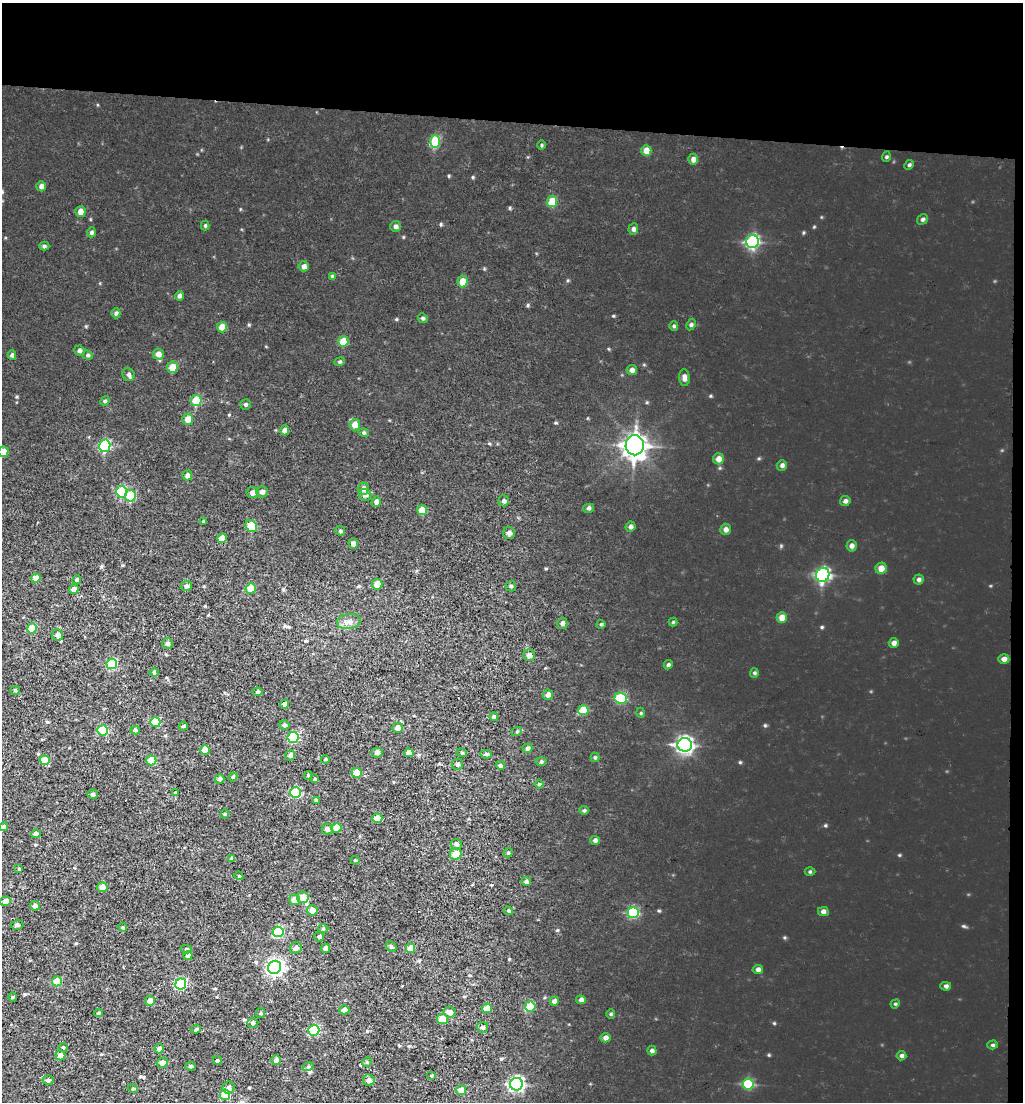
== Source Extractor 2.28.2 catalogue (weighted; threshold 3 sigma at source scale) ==
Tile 2 of 2 x 2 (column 2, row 1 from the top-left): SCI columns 2819-3839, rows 2469-3568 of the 4785 x 4449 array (HDU 1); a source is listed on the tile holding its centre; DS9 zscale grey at full resolution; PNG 1025 x 1104 px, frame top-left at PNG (2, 3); each listed source drawn as its Kron ellipse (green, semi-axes under 4 px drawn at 4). Shown black and unused: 12% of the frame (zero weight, under 3 of 5 exposures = <1% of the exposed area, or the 3 px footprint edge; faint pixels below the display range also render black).
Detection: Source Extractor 2.28.2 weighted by HDU 2 'WHT'; one run over the whole footprint, this tile lists its part. Background 0.00293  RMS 0.0025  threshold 0.0111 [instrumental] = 3 sigma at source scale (4.5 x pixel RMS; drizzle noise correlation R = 1.50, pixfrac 1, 0.0396/0.0396 arcsec/px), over >= 5 px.
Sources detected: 215; all 215 listed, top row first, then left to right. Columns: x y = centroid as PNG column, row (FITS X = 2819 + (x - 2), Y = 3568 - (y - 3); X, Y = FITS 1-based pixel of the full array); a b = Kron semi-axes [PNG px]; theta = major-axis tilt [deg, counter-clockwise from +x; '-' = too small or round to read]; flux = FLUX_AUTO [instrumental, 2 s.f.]
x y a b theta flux
435 141 6 5 - 8.1
541 145 5 3 - 0.21
646 150 5 5 - 1.9
886 157 5 3 - 0.24
693 159 5 5 - 1
909 165 5 4 - 0.29
41 186 5 5 - 0.76
552 201 5 5 - 4.1
80 212 5 5 - 1.4
923 219 6 5 - 0.39
205 226 5 4 - 0.27
395 226 5 5 - 0.52
633 229 5 5 - 0.58
91 232 5 4 - 0.39
752 242 6 6 - 16
44 246 5 4 - 0.37
304 266 5 5 - 0.74
332 276 4 4 - 0.23
463 281 6 5 - 2.7
179 296 5 4 - 0.58
116 313 5 4 - 0.44
423 318 5 4 - 0.32
691 325 6 4 63 0.39
674 326 5 4 - 0.29
222 327 5 5 - 2.3
343 342 5 5 - 4.1
79 351 5 5 - 0.53
158 354 5 5 - 1.2
12 355 5 4 - 0.48
88 355 5 4 - 0.34
340 362 5 4 - 0.32
172 367 6 5 - 2.2
632 370 5 5 - 0.69
129 375 6 5 - 0.56
684 378 8 5 -85 0.75
105 401 5 4 - 0.32
196 401 5 5 - 5.9
245 404 5 5 - 0.35
188 419 5 5 - 1.7
355 425 5 5 - 1.8
285 430 5 4 - 1
364 433 5 3 - 0.3
635 445 10 9 - 140
105 446 6 5 - 16
3 452 5 5 - 2.2
719 459 5 5 - 1.3
782 465 5 5 - 0.49
187 475 5 5 - 0.76
363 488 6 5 - 0.86
121 492 6 5 - 10
262 492 6 5 - 0.78
253 493 6 5 - 0.89
365 495 6 6 - 0.83
130 496 6 5 - 9.2
504 501 5 5 - 0.54
845 501 5 5 - 0.53
376 502 5 5 - 0.85
589 508 5 4 - 0.39
422 510 5 5 - 2
203 521 4 3 - 0.19
251 526 6 5 - 6
631 527 5 5 - 0.53
726 529 5 5 - 0.72
340 531 5 4 - 0.3
509 533 6 6 - 0.76
222 538 5 4 - 2.1
353 544 5 4 - 0.89
851 546 6 5 - 0.7
881 568 6 5 - 1.5
823 575 7 6 - 28
36 578 5 4 - 2.1
919 579 5 5 - 0.49
77 580 4 3 - 0.32
377 584 5 5 - 2
186 586 5 5 - 0.57
511 586 5 5 - 0.34
251 588 5 5 - 3.1
74 589 5 4 - 0.89
782 618 5 5 - 1.7
349 622 12 7 9 1.2
673 622 4 4 - 0.21
562 623 5 5 - 0.57
601 624 4 4 - 0.27
32 628 5 5 - 5.2
58 635 6 5 - 0.77
894 643 5 5 - 0.75
168 644 5 5 - 0.53
529 655 6 5 - 0.99
1004 659 5 5 - 0.9
112 664 5 5 - 11
668 665 5 4 - 0.44
154 672 4 4 - 0.24
754 673 5 4 - 0.3
15 690 4 4 - 0.31
257 692 5 4 - 0.36
548 695 5 5 - 0.94
621 698 6 5 - 9.7
285 704 4 4 - 0.77
583 710 5 5 - 4.1
641 713 5 3 - 0.22
494 717 4 4 - 0.42
155 722 5 5 - 7
284 725 5 4 - 0.5
183 726 5 4 - 0.3
398 728 5 5 - 1.2
103 730 5 5 - 8
135 730 5 3 - 0.41
517 731 5 3 - 0.27
293 737 5 5 - 13
685 745 7 6 - 53
527 748 5 4 - 0.45
205 750 5 4 - 2.8
377 753 5 5 - 0.72
409 753 4 4 - 1.3
462 753 5 3 - 0.22
486 754 6 4 -9 0.42
290 755 5 5 - 0.59
595 757 4 4 - 0.3
325 759 4 4 - 0.25
45 760 5 5 - 3.3
151 760 5 5 - 4
541 762 6 4 0 0.28
457 764 5 5 - 0.42
500 765 5 4 - 0.34
357 773 5 5 - 2.6
308 775 4 4 - 0.25
233 777 4 4 - 0.29
220 779 5 4 - 0.66
315 779 4 4 - 0.28
539 784 4 4 - 0.3
175 793 3 3 - 0.21
295 793 5 5 - 13
92 794 5 4 - 0.54
316 800 4 3 - 0.33
584 810 5 4 - 0.32
225 814 4 4 - 0.24
377 818 5 4 - 3.1
4 827 4 4 - 0.41
336 828 5 5 - 3.5
327 829 5 5 - 0.9
36 834 4 4 - 0.58
595 840 5 4 - 0.55
456 844 5 5 - 0.56
508 853 5 4 - 0.27
456 854 6 5 - 3.2
232 858 4 4 - 0.38
355 860 4 3 - 0.22
19 869 4 3 - 0.26
810 872 5 3 - 0.25
239 876 4 3 - 0.22
526 882 5 4 - 0.49
102 887 5 5 - 1.4
303 897 6 5 - 2.5
294 900 5 5 - 1.7
5 901 5 4 - 1.1
35 906 5 5 - 0.75
312 910 5 5 - 1.4
508 911 5 3 - 0.28
823 912 5 4 - 0.67
633 913 5 5 - 12
17 925 6 5 - 0.52
123 927 4 4 - 0.27
323 929 5 3 - 0.24
278 932 5 5 - 12
319 937 5 5 - 0.47
391 946 6 4 -49 0.44
296 948 6 5 - 0.74
325 948 4 4 - 0.7
411 948 5 4 - 2.9
186 949 5 4 - 0.34
188 956 4 4 - 0.87
275 967 7 6 - 59
758 969 5 4 - 0.73
57 981 5 4 - 4.6
181 984 5 5 - 17
946 986 5 4 - 0.49
13 997 4 4 - 0.22
581 1000 5 4 - 0.58
150 1001 5 5 - 1.4
554 1001 4 4 - 0.84
895 1004 5 4 - 0.24
530 1006 5 5 - 5.5
487 1008 5 5 - 2.3
344 1010 5 4 - 1.1
449 1012 6 5 - 1.2
99 1013 4 3 - 0.3
261 1013 5 4 - 0.27
611 1014 4 4 - 0.25
442 1019 5 5 - 3.4
253 1023 5 4 - 0.39
483 1027 5 5 - 0.51
196 1029 5 4 - 0.31
314 1030 5 5 - 15
605 1038 5 4 - 0.77
993 1045 5 4 - 0.32
63 1047 5 4 - 0.31
159 1049 4 4 - 0.89
652 1051 5 4 - 0.44
60 1056 5 5 - 1.9
901 1056 5 4 - 0.48
217 1060 4 3 - 0.28
276 1060 5 5 - 0.76
367 1062 5 4 - 0.28
162 1063 5 5 - 1.4
190 1066 5 4 - 0.35
308 1067 5 3 - 0.28
431 1076 5 3 - 0.22
48 1080 6 4 4 0.53
369 1080 6 5 - 0.92
516 1084 6 6 - 41
748 1084 5 5 - 8.5
229 1088 6 6 - 0.6
133 1089 5 3 - 0.22
461 1090 5 5 - 1.9
225 1095 5 5 - 6.1
Isophote crosses this tile's border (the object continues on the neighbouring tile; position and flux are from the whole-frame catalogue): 1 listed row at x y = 3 452
Unlisted compact peaks at least as high as the median listed source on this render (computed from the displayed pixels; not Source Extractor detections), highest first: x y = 822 627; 740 762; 765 725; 964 926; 825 825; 441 224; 473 177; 613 316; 710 396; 557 930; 774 1023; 528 305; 899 855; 659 911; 769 1055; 449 176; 556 423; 249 325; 396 319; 17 397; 781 546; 814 227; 636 427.